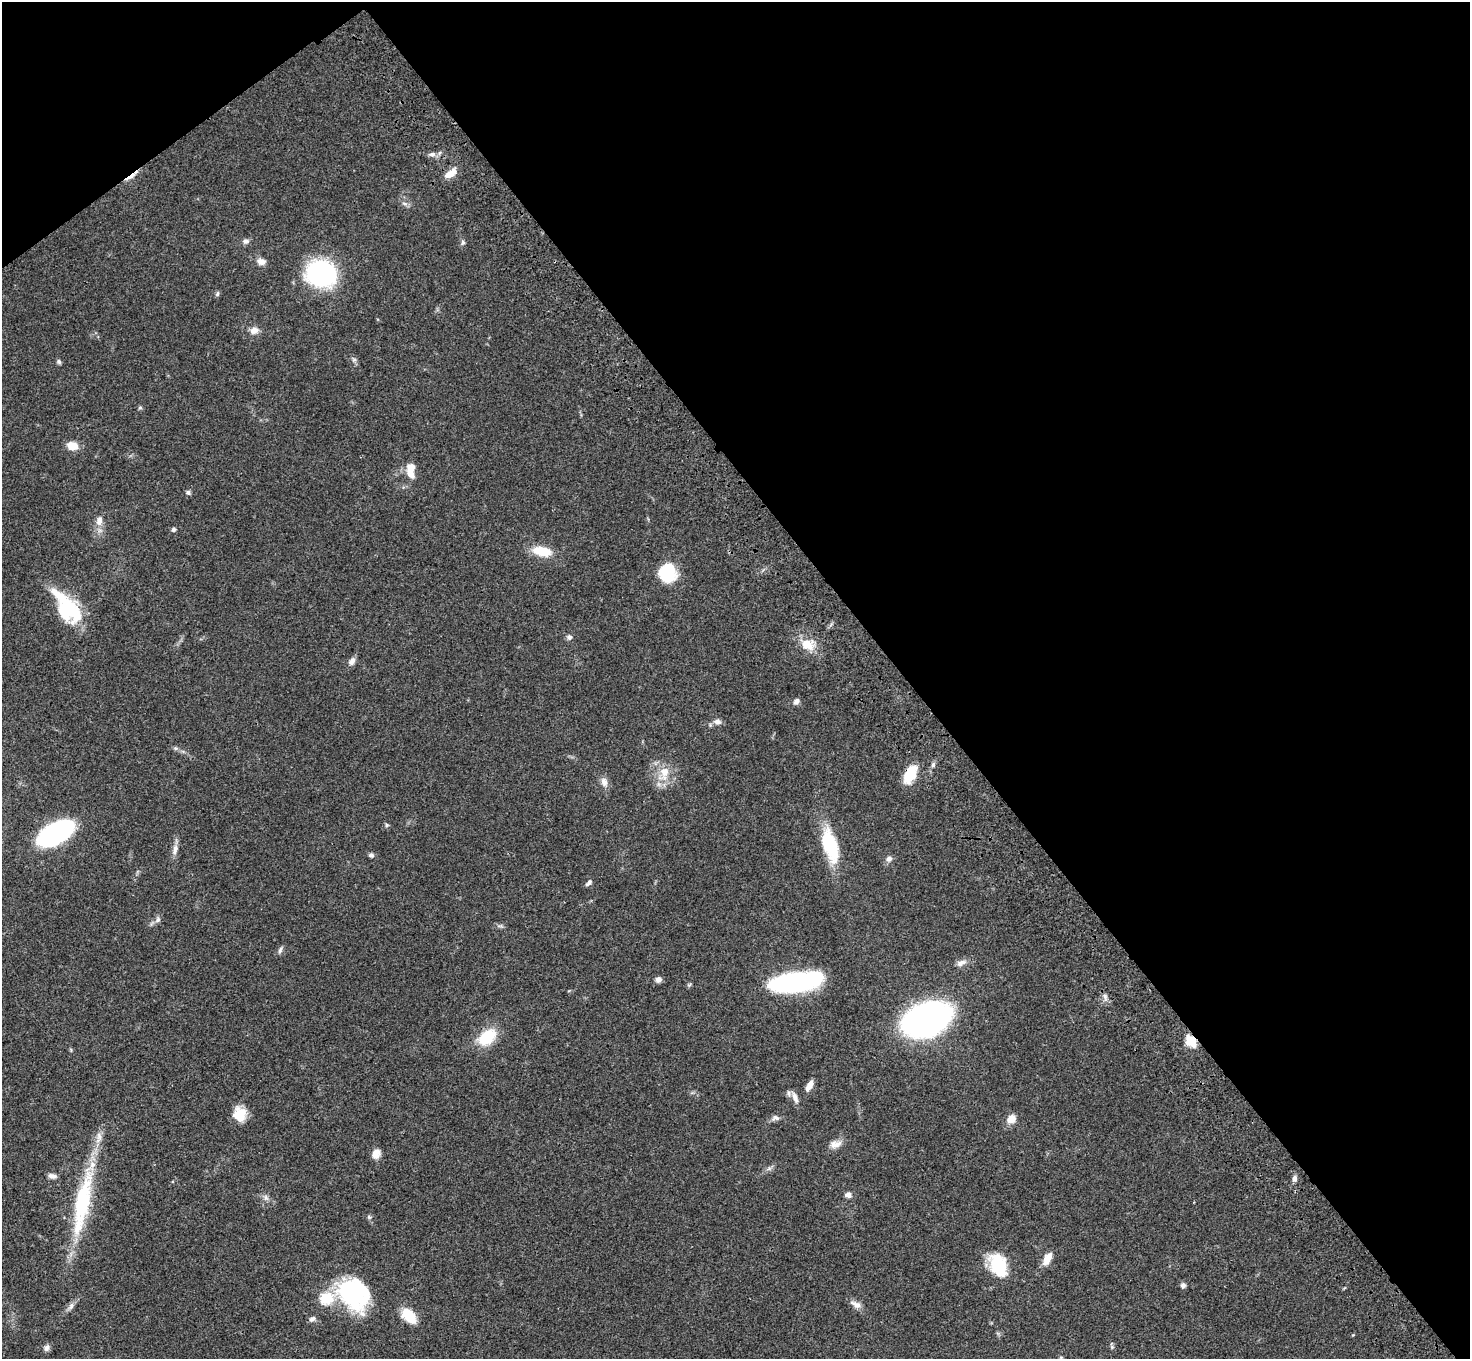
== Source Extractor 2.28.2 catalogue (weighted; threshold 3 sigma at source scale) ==
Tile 3 of 4 x 4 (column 3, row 1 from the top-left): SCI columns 3043-4510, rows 4451-5807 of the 6083 x 6047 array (HDU 1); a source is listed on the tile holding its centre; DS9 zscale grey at full resolution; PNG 1472 x 1361 px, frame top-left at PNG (2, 2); no overlay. Shown black and unused: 41% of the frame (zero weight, under 3 of 4 exposures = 6% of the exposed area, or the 3 px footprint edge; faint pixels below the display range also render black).
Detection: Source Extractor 2.28.2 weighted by HDU 2 'WHT'; one run over the whole footprint, this tile lists its part. Background 0.0472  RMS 0.0052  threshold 0.0233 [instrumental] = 3 sigma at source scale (4.5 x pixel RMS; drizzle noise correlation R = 1.50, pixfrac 1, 0.05/0.05 arcsec/px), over >= 5 px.
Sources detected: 76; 2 inside a brighter object's white glare — not listed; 3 inside a brighter listed object's ellipse — not listed separately; the other 71 listed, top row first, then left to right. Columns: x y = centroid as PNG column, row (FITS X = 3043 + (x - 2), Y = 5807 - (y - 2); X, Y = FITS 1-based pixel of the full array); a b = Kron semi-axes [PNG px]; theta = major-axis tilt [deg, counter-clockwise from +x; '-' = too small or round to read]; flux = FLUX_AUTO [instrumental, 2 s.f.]
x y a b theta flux
432 154 9 5 8 1.6
450 173 17 8 36 4.7
131 176 25 4 37 3.3
404 203 8 4 -19 1.1
246 241 9 6 16 1.6
463 242 7 5 -88 1
261 262 10 8 -8 2.9
321 274 22 21 - 79
217 294 6 5 - 0.84
254 331 11 8 21 3.2
354 359 7 4 0 0.87
59 362 7 5 -73 0.94
140 407 5 5 - 0.76
72 446 11 8 -11 6.3
411 467 15 10 66 5.4
188 492 7 5 -58 1
99 521 13 8 75 3.4
173 530 5 5 - 1.1
542 551 19 9 -11 13
667 573 19 17 -75 20
67 610 30 24 -86 28
569 637 7 7 - 1.4
807 645 15 12 -31 8.3
352 661 11 7 61 2.2
796 701 7 6 - 2
717 722 10 7 -4 2.1
175 748 6 5 - 0.86
933 765 7 5 87 1.1
664 772 17 11 84 8.2
910 774 18 10 64 14
604 782 13 9 -72 2.9
386 825 6 4 90 0.68
56 833 28 15 29 88
830 846 32 13 -72 32
175 849 16 6 77 2.9
371 855 6 5 - 1.3
889 859 8 7 - 1.9
589 883 9 5 47 1.4
158 920 8 7 - 1.7
280 950 10 5 71 1.2
961 963 14 8 20 2.7
658 980 7 6 - 2.2
795 982 39 14 7 100
1105 996 8 5 -70 1.5
926 1019 30 19 20 270
487 1037 21 14 39 18
1191 1041 6 5 - 34
809 1086 13 6 61 3.8
795 1098 15 7 -71 3
239 1114 16 14 -81 8.8
776 1118 10 7 0 1.8
1011 1119 10 8 32 5.3
835 1144 17 9 16 3.7
376 1154 10 8 65 4.5
52 1176 10 6 -11 2.1
1294 1178 8 6 89 1.7
848 1195 8 7 - 2
266 1198 9 6 -71 1.6
82 1203 88 18 79 48
369 1217 5 5 - 0.71
1047 1259 15 8 62 5.4
998 1266 25 15 -67 23
1183 1285 7 6 - 1.4
353 1294 35 29 -41 57
856 1304 16 7 -25 2.9
71 1306 11 6 66 1.9
409 1315 19 11 -49 12
312 1319 8 6 23 1.7
1112 1347 5 5 - 0.83
46 1348 9 7 74 1.8
1061 1357 6 4 18 0.62
Overlapping masked pixels (flux is a lower limit): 3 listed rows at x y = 131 176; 910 774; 1191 1041